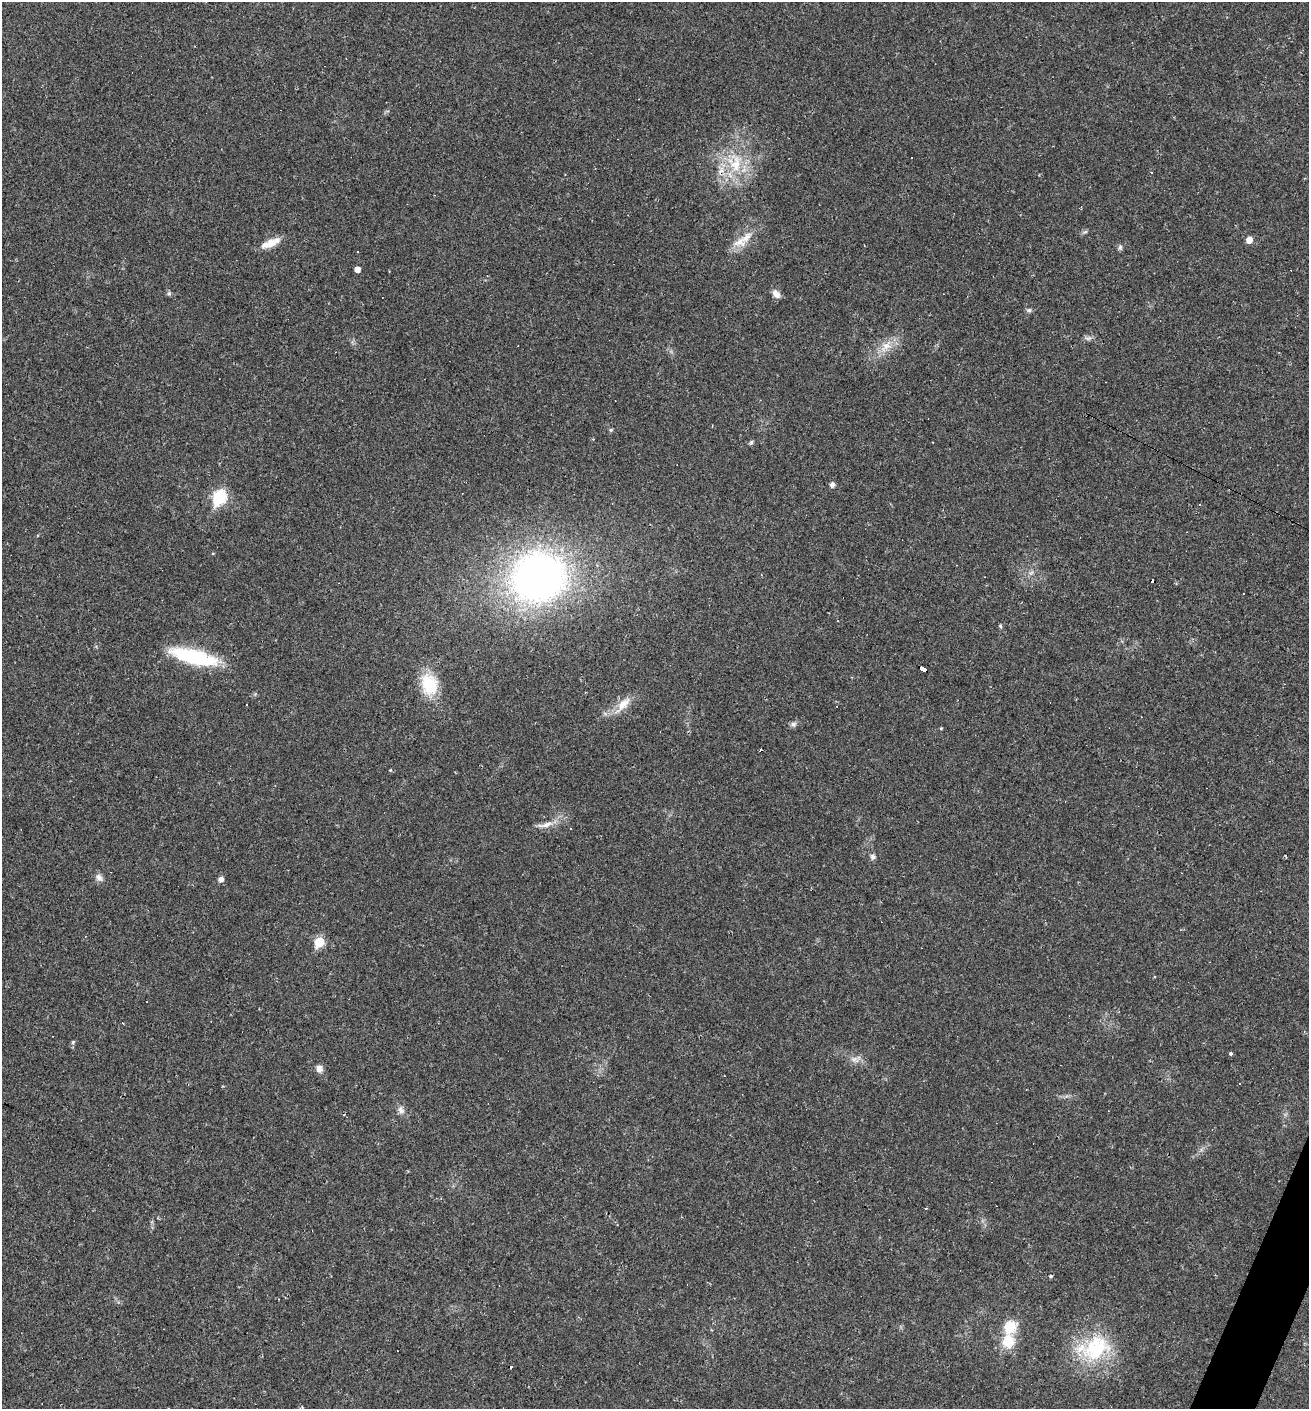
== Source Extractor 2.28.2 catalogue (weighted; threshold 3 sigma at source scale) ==
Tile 6 of 4 x 4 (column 2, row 2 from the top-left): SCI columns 1581-2887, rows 2815-4221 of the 5640 x 5628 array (HDU 1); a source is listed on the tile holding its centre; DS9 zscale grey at full resolution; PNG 1311 x 1411 px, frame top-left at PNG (2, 2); no overlay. Shown black and unused: <1% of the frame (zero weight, under 2 of 3 exposures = <1% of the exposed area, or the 3 px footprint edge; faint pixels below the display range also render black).
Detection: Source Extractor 2.28.2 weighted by HDU 2 'WHT'; one run over the whole footprint, this tile lists its part. Background 0.0331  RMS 0.0045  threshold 0.0202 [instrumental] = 3 sigma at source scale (4.5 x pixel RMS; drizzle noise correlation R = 1.50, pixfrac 1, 0.05/0.05 arcsec/px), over >= 5 px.
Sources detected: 56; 13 cosmic-ray / hot-pixel residue — not listed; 1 inside a brighter listed object's ellipse — not listed separately; the other 42 listed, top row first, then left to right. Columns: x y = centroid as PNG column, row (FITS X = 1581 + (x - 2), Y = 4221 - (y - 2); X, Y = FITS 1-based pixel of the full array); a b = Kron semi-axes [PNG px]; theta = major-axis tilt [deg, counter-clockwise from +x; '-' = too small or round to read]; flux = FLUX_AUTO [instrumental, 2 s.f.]
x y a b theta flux
912 157 3 2 - 0.37
736 163 33 17 89 19
1151 172 3 2 - 0.35
1085 232 7 4 19 0.77
746 237 22 10 43 7
1249 240 5 5 - 4.2
271 243 26 9 23 5.7
1120 247 7 6 - 0.97
357 269 5 4 - 3.2
169 293 6 5 - 0.79
776 294 12 8 -49 2.4
1029 310 7 6 - 0.97
1088 338 10 5 7 1.4
886 346 21 10 50 6.5
611 430 5 4 - 0.62
751 442 6 5 - 0.7
832 485 5 4 - 2
219 497 8 6 61 53
1031 573 8 4 53 1.1
538 577 47 42 17 220
1000 626 5 4 - 0.65
194 657 47 13 -14 39
923 668 7 4 -29 47
429 684 25 18 -76 18
623 704 27 11 47 7.1
793 724 8 7 - 1.3
941 728 4 4 - 0.42
390 770 5 3 - 0.38
545 825 24 6 13 4
873 857 8 7 - 1.4
99 877 12 8 -49 2.2
221 879 5 5 - 2.1
319 942 6 5 - 22
73 1042 6 4 46 0.65
1231 1054 4 3 - 1.2
855 1059 12 8 -23 2.6
319 1069 8 7 - 2.7
1240 1083 3 3 - 0.44
401 1110 13 8 -65 2.3
1010 1327 14 12 55 10
1008 1341 20 17 82 9.8
1096 1348 42 30 36 34
Overlapping masked pixels (flux is a lower limit): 1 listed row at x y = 923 668
Unlisted compact peaks at least as high as the median listed source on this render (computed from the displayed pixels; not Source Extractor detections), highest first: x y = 1051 1276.